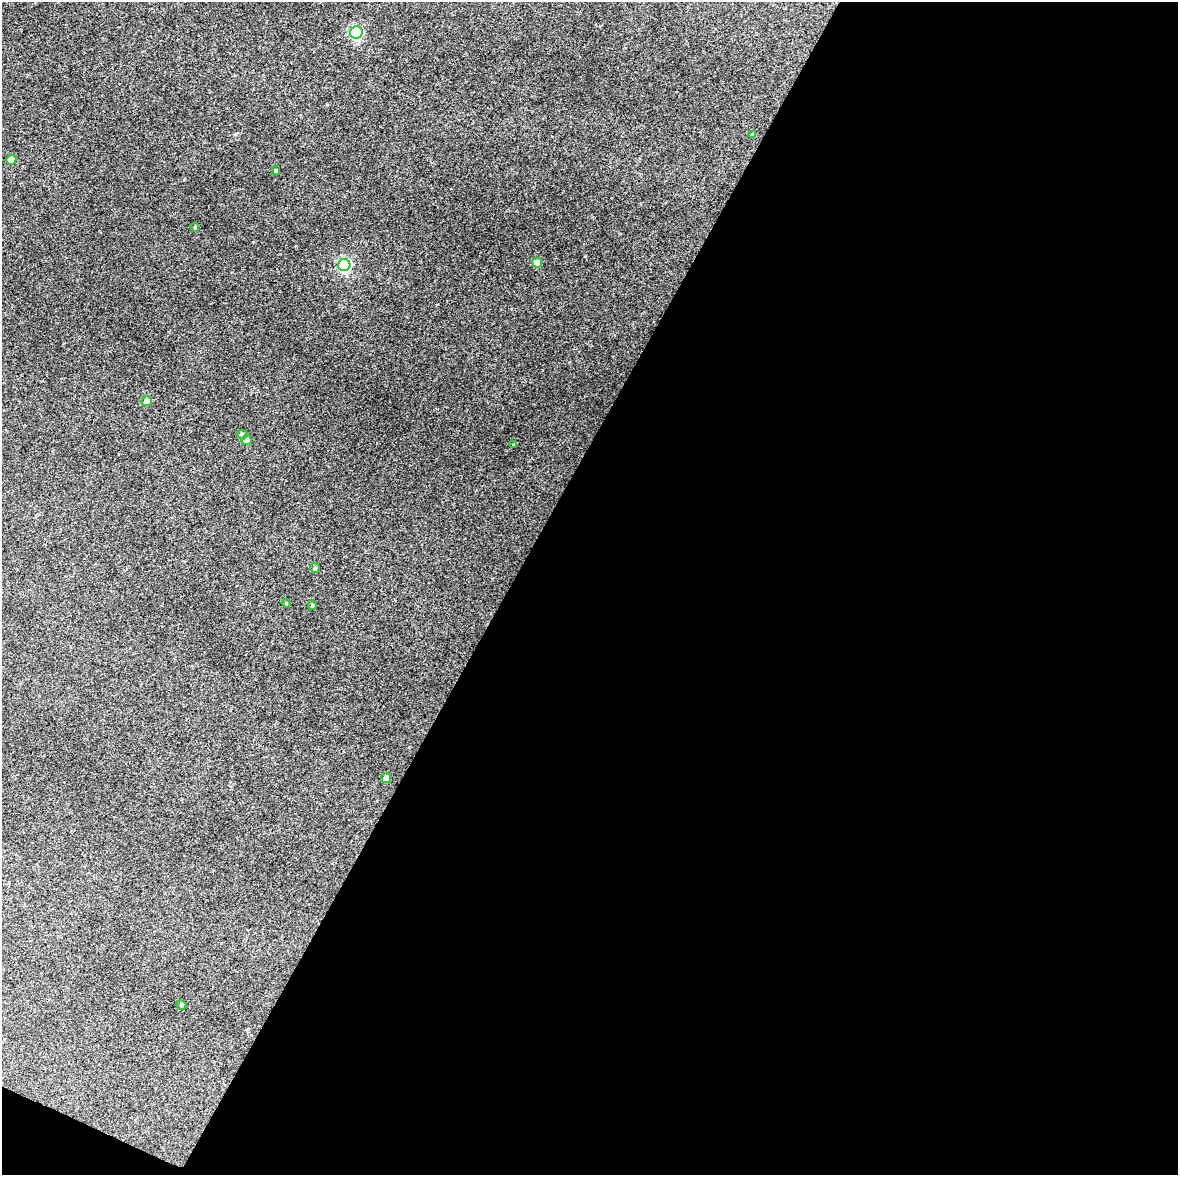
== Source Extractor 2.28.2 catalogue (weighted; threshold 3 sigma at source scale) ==
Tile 12 of 4 x 3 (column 4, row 3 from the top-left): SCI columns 3531-4706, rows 257-1429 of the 4707 x 4001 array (HDU 1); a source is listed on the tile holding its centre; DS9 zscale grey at full resolution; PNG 1180 x 1177 px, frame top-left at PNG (2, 2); each listed source drawn as its Kron ellipse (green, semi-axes under 4 px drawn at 4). Shown black and unused: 57% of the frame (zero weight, under 3 of 4 exposures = <1% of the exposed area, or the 3 px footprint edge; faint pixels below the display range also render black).
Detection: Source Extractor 2.28.2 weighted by HDU 2 'WHT'; one run over the whole footprint, this tile lists its part. Background 0.0298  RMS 0.0061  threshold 0.0274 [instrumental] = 3 sigma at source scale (4.5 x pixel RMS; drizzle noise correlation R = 1.50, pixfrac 1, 0.0396/0.0396 arcsec/px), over >= 5 px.
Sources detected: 16; all 16 listed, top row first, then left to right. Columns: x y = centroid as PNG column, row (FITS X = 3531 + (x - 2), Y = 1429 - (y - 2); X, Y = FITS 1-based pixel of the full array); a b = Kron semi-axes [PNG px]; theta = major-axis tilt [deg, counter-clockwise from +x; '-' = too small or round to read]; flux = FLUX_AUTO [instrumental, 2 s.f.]
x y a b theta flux
356 33 6 6 - 73
753 135 4 4 - 0.92
11 160 5 5 - 6.3
276 170 4 4 - 0.79
195 227 4 3 - 0.81
537 263 5 5 - 6.8
344 265 6 6 - 66
147 401 5 5 - 3.4
242 435 5 4 - 2.2
247 440 5 5 - 6.8
514 445 3 2 - 0.79
315 568 5 5 - 0.98
286 603 5 3 - 0.57
312 606 4 4 - 1.1
386 778 5 5 - 2.3
181 1005 5 4 - 0.84